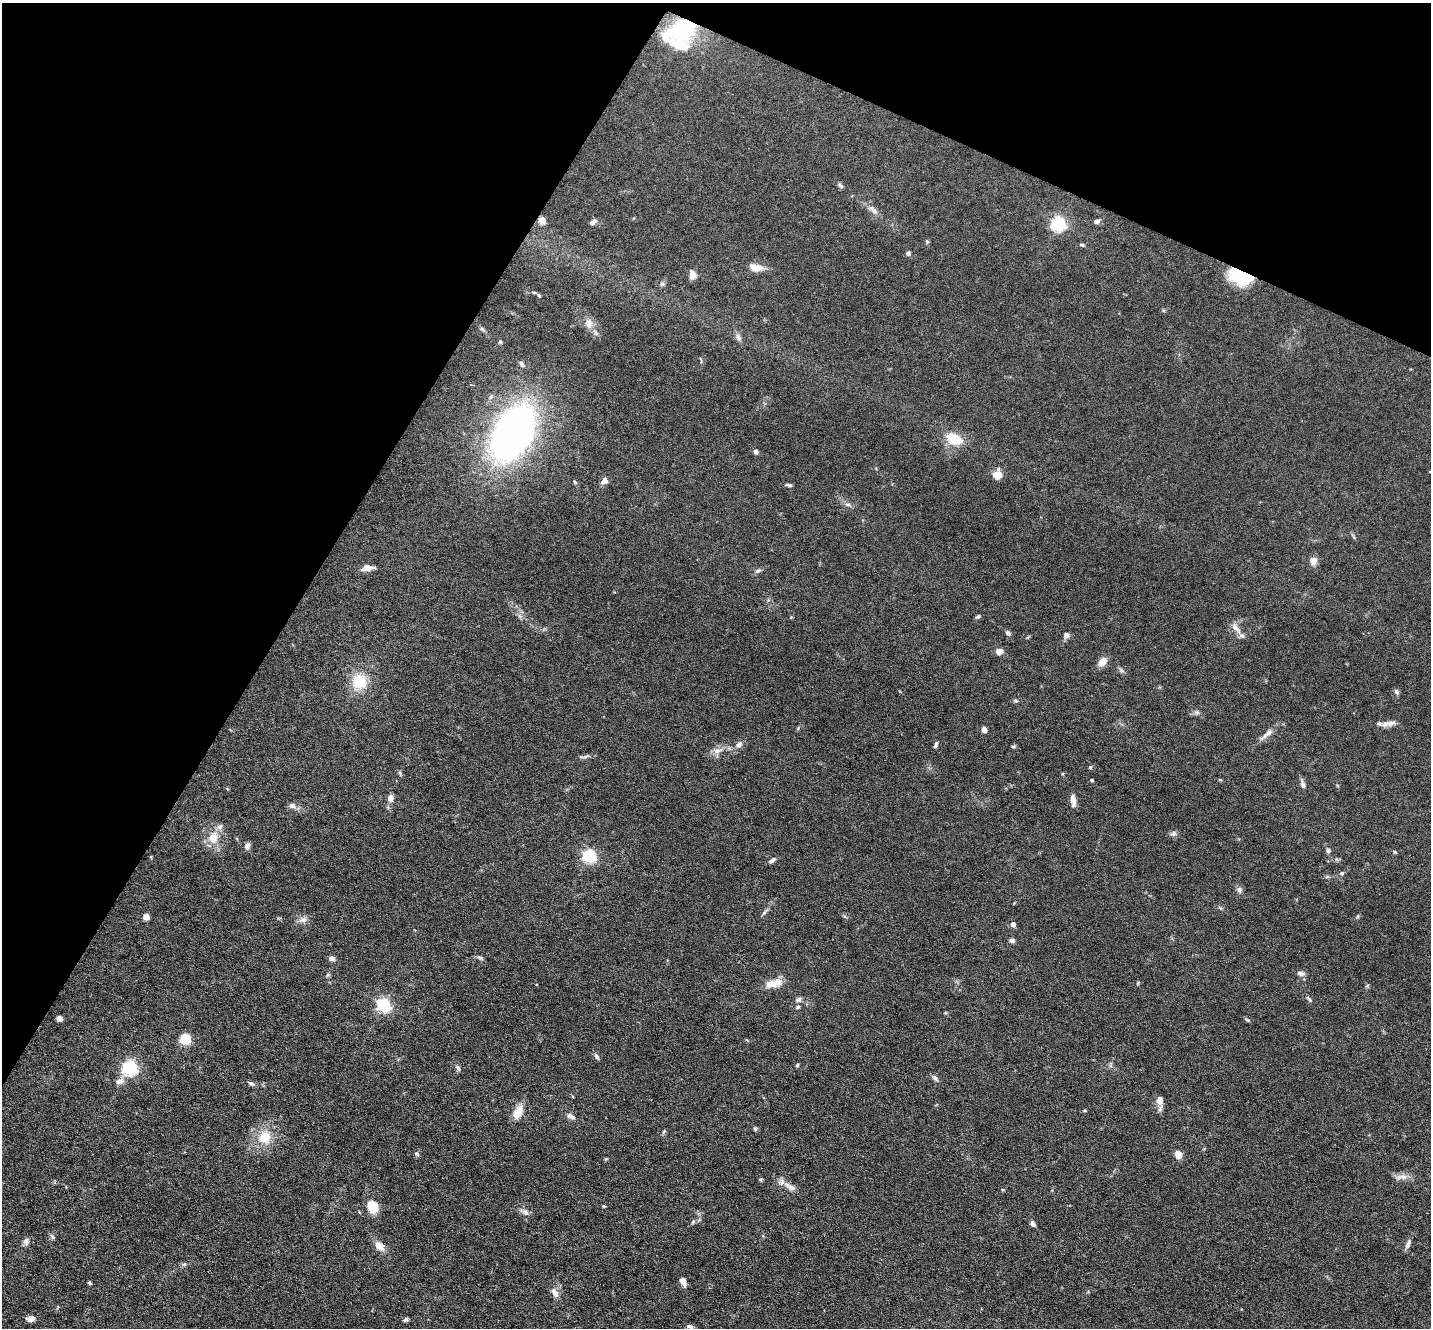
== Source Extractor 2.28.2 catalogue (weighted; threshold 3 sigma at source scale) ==
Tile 2 of 4 x 4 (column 2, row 1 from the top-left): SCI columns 1430-2858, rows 4122-5447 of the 5716 x 5726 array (HDU 1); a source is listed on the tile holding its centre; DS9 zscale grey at full resolution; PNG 1433 x 1330 px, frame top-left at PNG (2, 3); no overlay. Shown black and unused: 26% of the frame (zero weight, under 3 of 6 exposures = <1% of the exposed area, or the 3 px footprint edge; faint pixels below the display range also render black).
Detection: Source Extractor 2.28.2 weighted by HDU 2 'WHT'; one run over the whole footprint, this tile lists its part. Background 0.0632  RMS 0.0045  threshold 0.0185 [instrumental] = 3 sigma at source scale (4.09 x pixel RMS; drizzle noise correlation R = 1.36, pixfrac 0.8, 0.05/0.05 arcsec/px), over >= 5 px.
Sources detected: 132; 2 inside a brighter object's white glare — not listed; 6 inside a brighter listed object's ellipse — not listed separately; the other 124 listed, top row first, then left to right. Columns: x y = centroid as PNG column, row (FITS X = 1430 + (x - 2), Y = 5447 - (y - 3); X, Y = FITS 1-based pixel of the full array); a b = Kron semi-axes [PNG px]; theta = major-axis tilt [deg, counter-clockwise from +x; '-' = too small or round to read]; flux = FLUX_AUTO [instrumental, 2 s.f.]
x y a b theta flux
681 30 41 25 28 36
840 185 8 5 -45 0.94
873 210 17 7 -41 2.4
542 220 5 5 - 9
1097 221 7 5 21 1.3
593 222 9 6 35 1.4
1058 223 6 6 - 97
927 242 5 5 - 0.53
1082 245 7 4 -22 0.69
908 253 5 5 - 1.1
755 268 13 7 -11 5.9
1242 273 33 12 -3 16
692 275 8 6 -84 3.8
662 284 6 6 - 0.85
534 292 5 3 - 0.49
539 295 5 4 - 0.51
1163 310 5 5 - 0.52
589 324 14 10 -79 3.2
482 329 8 5 -27 0.81
738 337 11 7 -64 1.5
500 342 5 5 - 0.58
522 364 9 6 -52 1.2
513 433 43 25 61 240
954 439 14 9 -25 12
756 452 6 6 - 1.2
997 475 11 10 - 3.9
604 481 9 7 34 1.7
575 482 6 4 -60 0.56
789 485 7 4 -15 0.82
847 504 8 5 -6 1.2
1354 537 8 3 -71 0.66
1313 561 9 9 - 2.6
367 568 11 6 4 4
758 570 9 6 34 1
978 616 7 5 30 0.78
1236 628 20 7 -49 3.1
1008 633 6 5 - 1.3
1066 635 8 7 - 1.7
999 651 9 7 24 2.3
1102 662 10 7 48 4.5
1121 671 8 6 -48 1
359 681 16 15 - 13
1397 692 8 6 -66 0.89
1015 700 7 4 -18 0.62
1197 712 8 6 -21 1
1385 724 13 9 23 2.1
984 730 5 4 - 2.3
1268 733 13 7 53 2.5
739 745 10 7 31 1.7
936 745 9 4 69 0.85
1013 746 6 4 36 0.62
718 750 16 7 17 3.1
585 756 15 4 14 1.3
1090 767 5 4 - 0.54
400 773 8 3 -77 0.59
1092 780 4 3 - 0.53
1303 784 12 6 -74 1.6
391 798 9 7 69 2
1073 800 13 6 -84 3
292 805 8 7 - 1.9
1173 833 9 7 23 1.2
213 838 18 14 82 6.9
247 846 10 6 75 1.4
1328 851 6 6 - 0.95
1394 852 6 3 -88 0.4
589 855 6 6 - 67
772 860 10 5 36 1.2
1342 873 6 5 - 0.77
1239 890 8 7 - 1.3
764 912 7 4 45 0.86
1357 916 7 4 47 0.54
146 917 5 4 - 5.4
303 920 12 7 20 2.1
1013 924 5 4 - 2.8
1012 940 6 6 - 1.2
479 957 10 4 -12 0.83
331 958 6 5 - 1.9
1301 973 11 6 -8 1.5
771 983 16 11 12 5.1
1138 983 5 4 - 0.44
1309 999 11 4 -48 0.86
798 1000 8 6 8 1.3
383 1005 6 5 - 77
797 1007 6 5 - 0.85
59 1018 5 4 - 4.4
1247 1020 7 3 -24 0.59
185 1038 5 5 - 35
597 1056 9 5 -59 1.1
797 1065 5 4 - 0.63
130 1067 6 6 - 100
458 1068 9 5 -63 0.98
935 1078 9 5 -49 1.3
120 1081 10 7 11 2.5
251 1083 8 5 -25 1.1
1160 1100 10 7 87 2.4
1084 1110 5 3 - 0.44
518 1112 18 10 59 5.6
571 1116 11 6 -28 2
755 1129 5 5 - 0.67
664 1131 7 4 58 0.59
264 1137 19 16 66 10
417 1154 7 6 - 0.86
1178 1155 8 7 - 3.6
606 1159 5 5 - 0.42
1401 1177 18 7 5 2.8
761 1180 5 4 - 0.52
781 1182 11 9 36 2.3
791 1187 12 8 -35 2.2
603 1206 4 3 - 0.45
372 1207 14 10 -69 7.8
525 1212 13 7 -28 2
693 1222 8 3 46 0.65
1033 1224 7 5 -50 1.1
52 1237 8 5 -54 0.88
26 1241 10 7 79 1.5
1408 1244 14 5 68 1.7
379 1246 11 7 -47 4.5
184 1264 7 4 2 0.74
683 1282 11 6 -66 2.1
89 1283 4 3 - 0.74
555 1293 12 6 -61 2.6
30 1319 9 6 6 2.2
405 1320 6 5 - 0.97
690 1326 9 6 -19 1.3
Overlapping masked pixels (flux is a lower limit): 3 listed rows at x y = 681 30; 542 220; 1242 273